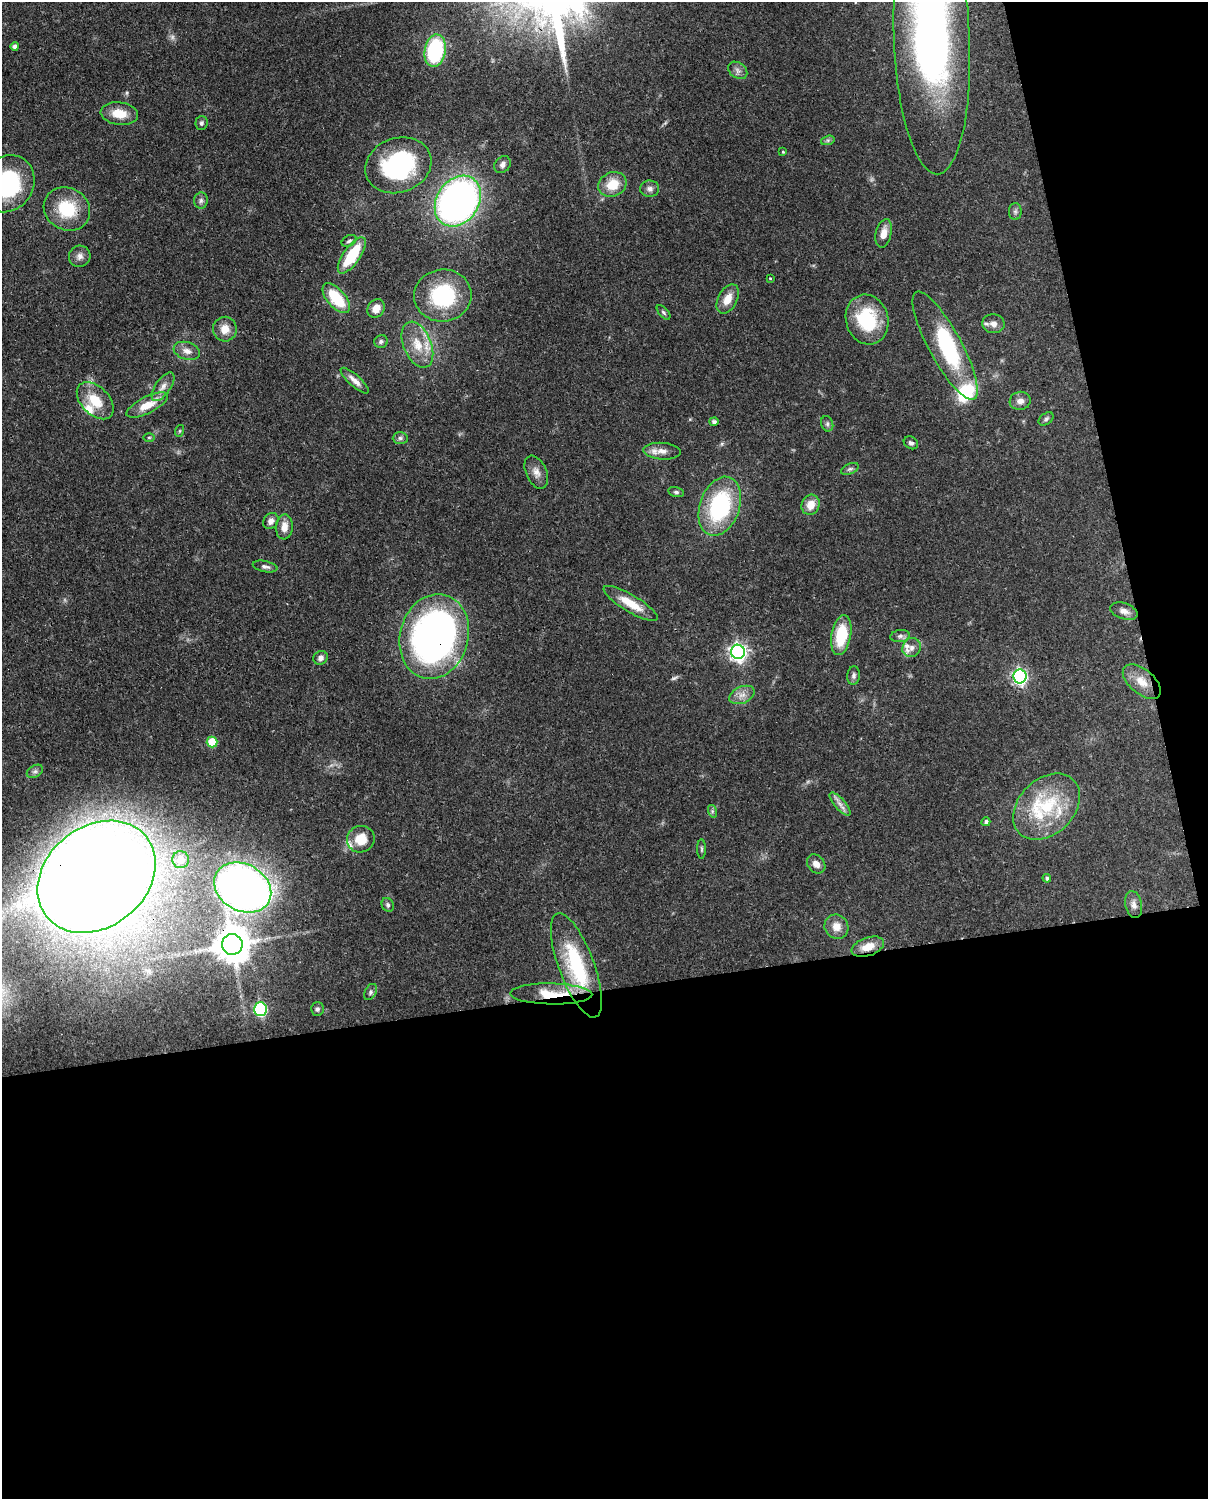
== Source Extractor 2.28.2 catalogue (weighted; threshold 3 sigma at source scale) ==
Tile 12 of 4 x 3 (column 4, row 3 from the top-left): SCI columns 3713-4918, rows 161-1657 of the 5007 x 4916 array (HDU 1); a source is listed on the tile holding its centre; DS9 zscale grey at full resolution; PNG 1210 x 1501 px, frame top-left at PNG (2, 2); each listed source drawn as its Kron ellipse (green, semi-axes under 4 px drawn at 4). Shown black and unused: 39% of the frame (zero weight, under 3 of 4 exposures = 7% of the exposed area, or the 3 px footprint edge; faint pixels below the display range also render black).
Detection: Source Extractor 2.28.2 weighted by HDU 2 'WHT'; one run over the whole footprint, this tile lists its part. Background 0.126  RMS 0.0044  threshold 0.02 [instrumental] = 3 sigma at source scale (4.5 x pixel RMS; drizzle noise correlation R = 1.50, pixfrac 1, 0.05/0.05 arcsec/px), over >= 5 px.
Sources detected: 102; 1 too faint to see at this stretch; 1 inside a brighter object's white glare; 1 long thin detection or spike segment (spike, bleed or trail) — neither listed nor drawn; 9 inside a brighter listed object's ellipse — not listed separately; the other 90 listed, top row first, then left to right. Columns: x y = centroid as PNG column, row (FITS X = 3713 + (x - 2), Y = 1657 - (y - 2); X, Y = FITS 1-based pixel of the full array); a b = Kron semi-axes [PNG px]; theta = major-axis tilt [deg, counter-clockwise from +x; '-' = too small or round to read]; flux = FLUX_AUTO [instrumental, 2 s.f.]
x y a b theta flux
932 40 134 38 -87 270
15 46 4 4 - 1.6
435 50 16 10 80 44
738 70 10 7 -36 2
119 114 19 11 -7 7.9
201 123 7 6 - 1.1
828 140 7 4 18 0.84
783 152 4 4 - 0.49
398 165 34 27 20 58
502 165 9 7 52 1.9
7 184 30 26 55 48
612 184 14 12 27 9.6
650 189 9 8 - 1.9
201 201 8 7 - 1.4
458 201 27 21 55 210
67 209 24 21 -30 19
1015 211 8 6 89 1.2
884 233 14 8 77 4.2
349 241 8 5 28 0.98
352 255 21 8 55 19
80 256 11 10 - 2.5
770 278 4 2 - 0.41
443 295 29 26 6 36
336 298 18 9 -49 19
728 299 16 9 62 5.7
376 308 10 8 55 4.7
664 312 9 4 -49 0.91
867 319 25 21 -74 27
993 324 11 9 -3 2.7
225 329 12 12 - 5.2
381 341 7 6 - 1.1
417 345 24 14 -67 10
945 346 61 16 -61 39
187 351 13 8 -18 3.2
355 381 18 6 -42 3.1
163 387 16 7 55 3.2
95 401 22 14 -46 11
1020 401 10 9 - 2.6
147 405 23 8 26 8.2
1046 419 8 5 38 1
714 422 4 4 - 1.2
827 424 8 6 -71 1
179 431 6 4 71 0.54
149 438 6 4 0 0.59
400 438 7 6 - 1.1
911 443 7 6 - 1.2
662 451 19 8 -3 3.9
850 469 9 5 24 1.2
536 472 17 10 -66 3.6
676 492 8 5 -14 0.99
811 505 10 9 - 5.5
720 506 30 20 71 48
271 521 8 7 - 2.2
284 527 12 8 86 4.2
265 566 12 5 -11 1.5
631 603 31 8 -31 9.8
1124 611 14 8 -19 3
841 635 20 9 80 18
434 636 43 34 74 180
900 636 10 6 8 1.5
912 648 10 9 - 2.8
738 652 7 7 - 180
320 658 7 6 - 1.8
854 676 9 6 84 1.3
1020 676 7 6 - 100
1142 682 22 12 -40 7.6
742 695 13 8 24 3.3
212 742 5 5 - 16
35 771 9 5 29 1.3
840 804 14 5 -49 2.5
1047 807 38 27 44 30
712 811 6 4 -72 0.88
986 822 4 4 - 1.3
361 839 14 13 - 8.8
702 849 10 4 -90 0.83
181 860 8 8 - 7.6
816 864 10 8 -48 3
96 877 64 50 39 1700
1047 878 4 4 - 1.1
243 888 30 23 -29 280
388 905 7 6 - 1.1
1134 905 14 8 -79 2.5
836 927 12 11 - 4.9
232 944 10 10 - 1100
868 947 17 9 18 6.7
576 965 55 17 -69 39
370 992 9 5 62 1.1
551 994 41 10 -1 16
260 1009 7 6 - 58
317 1009 6 6 - 1.2
Overlapping masked pixels (flux is a lower limit): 5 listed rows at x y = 434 636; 96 877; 232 944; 868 947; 551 994
Isophote crosses this tile's border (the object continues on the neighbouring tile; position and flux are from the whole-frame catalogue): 3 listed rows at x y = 932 40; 7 184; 96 877